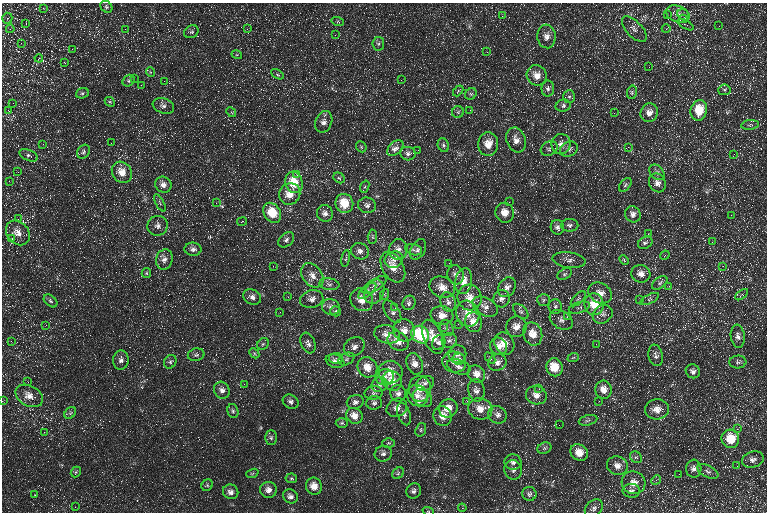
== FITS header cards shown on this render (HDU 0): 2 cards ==
NAXIS1  =                  765 / Axis length
NAXIS2  =                  510 / Axis length

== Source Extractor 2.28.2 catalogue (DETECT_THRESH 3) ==
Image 765 x 510 px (HDU 0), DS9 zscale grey, 1 PNG px = 1 image px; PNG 769 x 514 px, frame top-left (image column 1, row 510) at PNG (2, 3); each listed source drawn as its Kron ellipse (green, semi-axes under 4 px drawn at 4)
Background 21.3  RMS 9.5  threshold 28.6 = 3 sigma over >= 5 px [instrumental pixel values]
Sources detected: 283; all 283 listed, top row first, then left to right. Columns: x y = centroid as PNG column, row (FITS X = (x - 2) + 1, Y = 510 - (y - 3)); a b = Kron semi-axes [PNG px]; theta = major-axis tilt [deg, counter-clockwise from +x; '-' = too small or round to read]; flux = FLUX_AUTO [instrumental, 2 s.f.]
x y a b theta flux
106 7 6 5 - 1200
43 8 3 3 - 1100
678 14 12 8 -20 4000
667 15 4 4 - 650
684 15 6 5 - 1700
502 16 3 3 - 1200
7 18 5 5 - 1100
683 19 4 4 - 830
338 22 6 4 -18 880
26 24 3 2 - 1200
686 25 8 2 -29 630
719 26 2 2 - 330
10 29 4 3 - 620
125 29 3 2 - 590
247 29 4 4 - 780
634 29 16 7 -47 3700
666 29 4 3 - 500
191 32 7 6 - 1300
335 35 3 2 - 600
546 36 12 9 -84 4500
21 43 3 3 - 640
378 44 6 6 - 1300
72 49 3 2 - 830
487 52 2 2 - 430
237 55 5 3 - 620
39 58 4 3 - 650
65 63 3 2 - 640
649 67 2 2 - 310
150 72 5 3 - 520
277 74 7 4 -31 1000
537 75 10 10 - 6200
134 78 3 2 - 800
401 80 3 2 - 540
129 81 6 5 - 1200
164 81 3 3 - 350
141 85 2 2 - 390
548 88 8 6 90 2200
724 90 6 5 - 1100
458 91 6 3 47 800
632 92 7 5 78 1000
82 93 6 5 - 1200
471 94 6 5 - 1100
569 96 6 6 - 1600
110 102 5 4 - 800
13 103 3 3 - 310
163 106 11 7 -19 2700
563 106 7 6 - 1700
8 110 3 2 - 2200
470 110 3 2 - 610
699 110 10 8 76 17000
231 112 5 4 - 800
458 112 6 6 - 1200
614 113 2 2 - 2300
649 113 9 8 - 5000
324 122 11 8 66 3500
750 125 9 4 6 1400
516 140 13 9 -70 5200
111 143 2 2 - 450
43 144 2 2 - 390
488 144 12 10 87 8300
561 144 10 9 - 4600
443 145 7 5 -67 1400
361 147 6 5 - 1100
628 147 3 3 - 480
395 148 9 6 41 4100
549 148 9 6 30 1800
569 149 9 7 28 2400
418 150 3 2 - 550
83 152 7 6 - 1500
408 154 8 6 -13 2400
734 154 2 2 - 450
29 155 10 5 -24 1700
18 172 2 2 - 400
122 172 11 9 -53 8100
657 172 9 6 -47 2400
297 175 4 4 - 1100
339 178 6 5 - 1000
9 181 3 3 - 560
294 182 11 8 -74 17000
657 183 10 8 -60 4500
163 185 8 7 - 3800
625 185 8 5 50 1200
365 187 6 4 69 980
290 194 11 10 - 8300
509 202 2 2 - 410
160 203 9 4 -61 1200
216 203 4 3 - 470
344 203 10 9 - 15000
367 205 9 7 -14 2800
272 213 11 8 -56 18000
325 213 8 8 - 3100
505 213 10 9 - 6700
633 214 8 7 - 3100
731 215 3 2 - 530
18 219 4 3 - 570
242 221 5 3 - 640
570 225 8 6 1 2100
157 226 10 9 - 3300
557 227 7 6 - 2400
18 233 13 10 -49 6200
648 234 3 3 - 390
372 237 7 4 85 1100
12 239 3 3 - 960
286 240 9 6 41 1900
712 242 3 2 - 380
645 243 8 5 28 2200
193 249 8 6 -7 2700
398 249 10 9 - 4500
418 249 11 7 61 2600
414 250 8 5 -14 1900
360 251 9 8 - 3100
665 255 5 3 - 630
346 259 8 3 80 820
164 260 10 8 73 3900
394 260 9 8 - 3700
569 260 16 8 -8 3600
624 260 5 3 - 650
449 263 2 2 - 380
273 266 2 2 - 460
723 266 3 3 - 650
393 267 17 10 -59 9900
146 273 5 4 - 870
564 274 8 5 27 1400
641 274 9 8 - 4800
312 275 13 9 -53 4700
456 275 10 8 -81 3500
464 281 13 8 80 6000
660 283 9 5 39 1700
329 284 10 6 -8 2100
374 285 14 5 32 3400
669 286 3 2 - 1700
442 287 13 10 -20 6700
507 287 10 8 54 3500
367 291 11 5 40 2100
374 292 13 9 65 4500
600 293 12 9 -30 6300
385 294 5 3 - 750
742 295 7 3 36 850
252 297 9 7 -28 2900
288 297 2 2 - 410
470 297 13 12 - 7900
312 299 12 8 14 3700
501 299 9 8 - 3100
578 299 9 4 45 1400
640 299 3 3 - 530
650 299 10 4 27 1500
362 300 12 10 -46 7700
544 300 6 6 - 1300
50 301 8 5 -41 1300
448 302 10 7 -73 3000
409 303 7 6 - 1800
594 304 11 9 -83 12000
555 306 7 6 - 1800
331 307 9 8 - 3300
485 307 14 8 -30 4300
579 307 11 5 17 1700
395 308 3 3 - 430
336 311 5 5 - 1100
521 311 9 5 -44 1700
280 312 2 2 - 290
392 312 13 7 -58 2700
468 314 13 11 -67 8400
603 314 10 8 37 3700
442 315 11 9 -9 6000
567 317 3 3 - 1200
561 320 12 8 -31 3400
474 322 10 8 -76 8200
458 324 2 2 - 470
46 325 3 2 - 1000
516 327 10 10 - 5800
443 328 4 4 - 760
447 328 8 6 -59 1700
404 330 11 10 - 5700
387 334 13 9 -14 6200
533 334 12 9 -69 8600
420 335 9 8 - 48000
738 336 11 7 -83 3300
433 337 18 9 -68 10000
449 340 7 7 - 2300
11 341 2 2 - 450
398 341 11 9 -34 6900
308 343 11 7 -69 3000
439 343 8 6 63 2200
504 343 11 9 -63 8500
263 344 6 5 - 1200
596 344 2 2 - 360
498 346 9 8 - 5000
354 347 11 9 35 3700
254 353 6 4 -47 1000
457 354 9 9 - 3400
196 355 8 6 12 1600
656 355 11 7 -80 2600
336 358 7 5 6 1900
490 358 6 4 -47 980
573 358 6 3 20 700
346 359 8 5 28 1800
459 359 6 5 - 1900
121 360 9 7 86 2700
335 361 9 6 -21 2700
170 362 7 6 - 1400
454 362 12 10 -15 5400
497 362 9 8 - 3500
738 362 8 6 5 1700
415 364 11 8 -67 5500
367 367 10 9 - 8500
459 367 12 7 -19 2700
554 367 9 8 - 15000
693 371 7 6 - 2400
390 372 12 11 - 10000
476 374 9 8 - 5000
385 377 9 8 - 3600
392 381 10 9 - 7400
28 382 3 2 - 1300
425 383 9 7 22 2300
244 384 3 3 - 460
380 385 8 7 - 2300
420 389 13 11 -89 9300
539 389 3 3 - 430
222 390 9 7 -64 3200
476 390 11 8 -80 3600
604 390 9 8 - 7000
374 393 9 7 3 1900
398 393 8 7 - 2900
536 395 10 9 - 4900
29 396 15 10 -29 7100
417 396 11 10 - 6300
423 398 10 8 -40 3900
2 401 3 2 - 470
467 401 3 3 - 420
599 401 2 2 - 360
291 402 8 6 -29 2100
355 402 8 7 - 2400
374 403 8 7 - 1900
397 408 10 9 - 4100
448 408 9 9 - 7900
480 409 12 10 -17 7700
657 409 12 10 2 6100
233 411 7 5 -75 1300
70 413 7 5 46 1500
404 414 12 6 -71 2200
498 415 9 8 - 3000
354 416 9 7 -35 6300
443 416 10 9 - 6900
588 420 9 5 14 1500
342 423 6 5 - 1000
559 425 2 2 - 280
737 429 4 4 - 840
421 430 7 5 70 1100
44 432 3 3 - 500
271 438 7 5 -90 1200
730 439 9 8 - 16000
388 443 6 5 - 1000
544 448 7 5 22 1400
579 452 9 8 - 8100
383 454 9 7 15 2400
636 457 6 5 - 1200
753 460 11 8 16 3400
513 462 8 7 - 2400
617 466 10 9 - 4800
737 466 2 2 - 260
694 469 9 7 83 3000
513 470 10 8 -72 2700
708 471 12 5 -27 2100
76 472 6 4 48 970
252 473 6 4 20 830
398 473 6 5 - 1100
679 474 2 2 - 820
291 478 6 5 - 980
656 480 5 4 - 1000
633 483 12 11 - 7200
207 485 6 5 - 1100
314 486 8 8 - 6400
268 490 8 8 - 3600
414 491 8 7 - 2100
631 491 8 7 - 2300
231 492 8 7 - 2800
529 494 7 7 - 2000
35 495 4 3 - 490
290 496 8 6 -28 2600
75 507 3 2 - 720
462 508 4 4 - 760
594 508 10 7 43 2300
428 511 6 3 -18 750
At the frame edge (FLAGS 8, measured only in part): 2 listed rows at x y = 2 401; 428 511